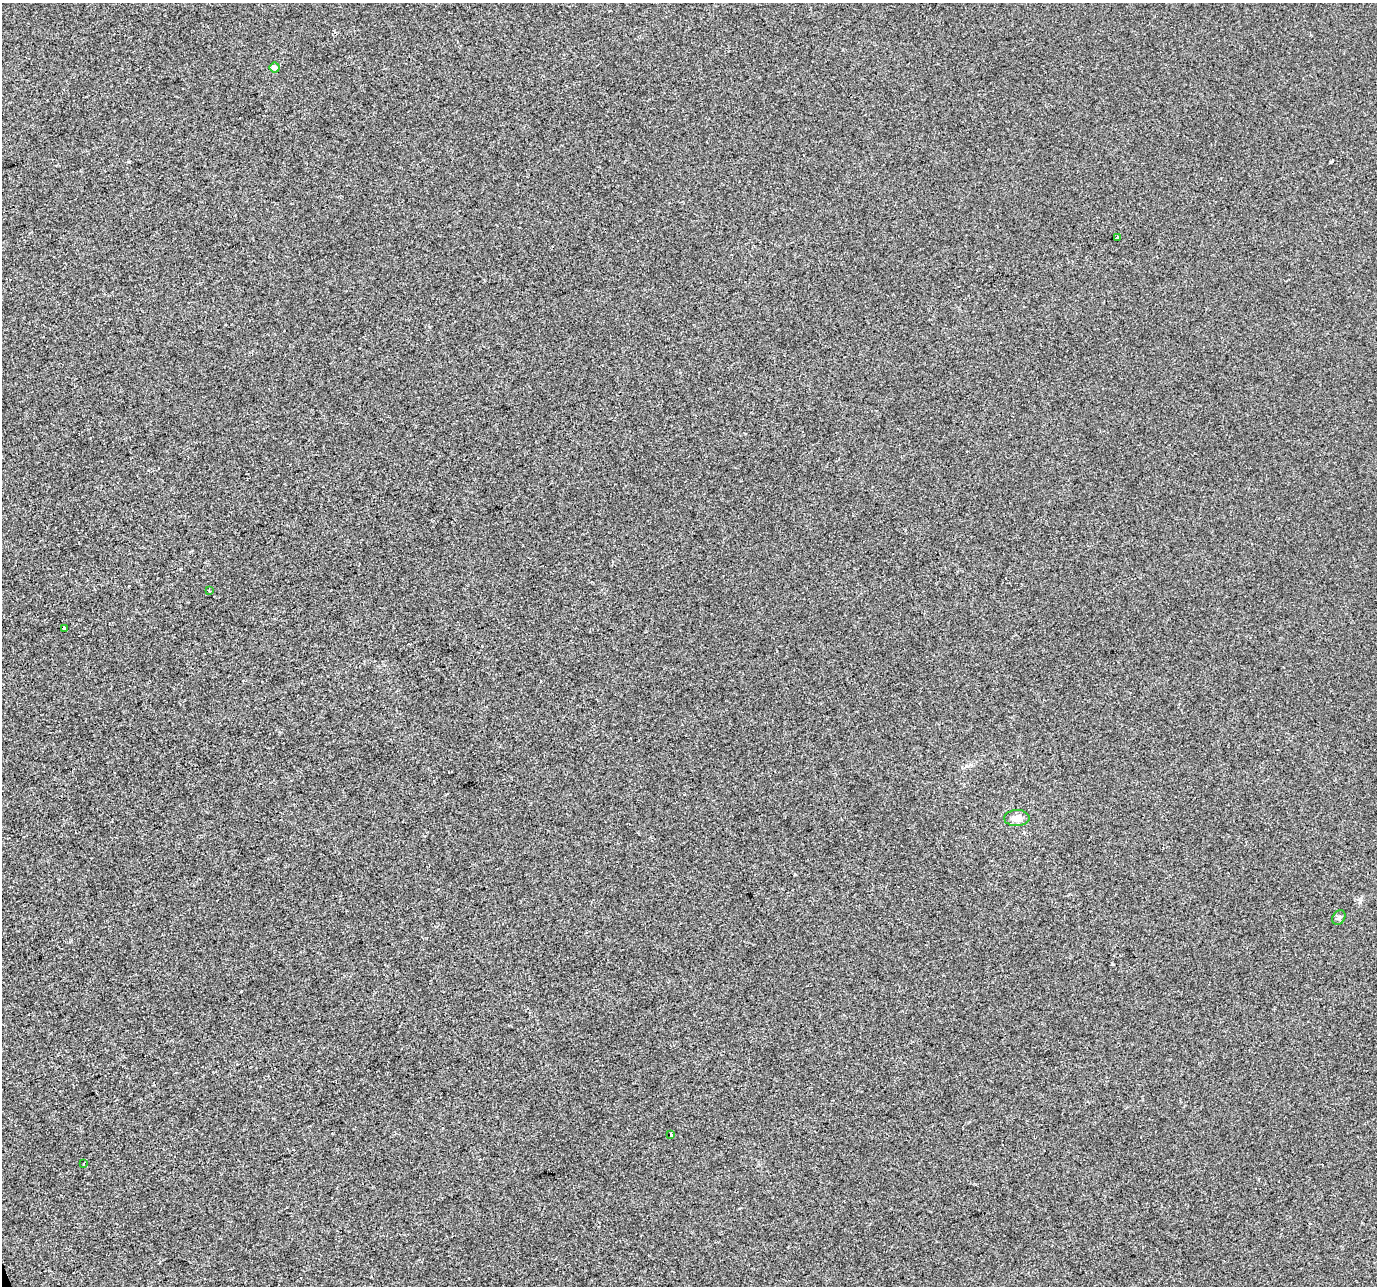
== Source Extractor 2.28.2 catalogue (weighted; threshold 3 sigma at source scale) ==
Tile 7 of 4 x 4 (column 3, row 2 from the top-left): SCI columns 2753-4127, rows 2700-3983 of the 5503 x 5342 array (HDU 1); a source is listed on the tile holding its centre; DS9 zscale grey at full resolution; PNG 1379 x 1288 px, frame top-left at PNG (2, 3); each listed source drawn as its Kron ellipse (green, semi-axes under 4 px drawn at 4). Shown black and unused: <1% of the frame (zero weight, under 2 of 3 exposures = <1% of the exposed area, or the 3 px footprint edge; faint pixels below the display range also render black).
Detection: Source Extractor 2.28.2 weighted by HDU 2 'WHT'; one run over the whole footprint, this tile lists its part. Background -2.12e-04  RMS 0.0042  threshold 0.0189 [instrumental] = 3 sigma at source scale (4.5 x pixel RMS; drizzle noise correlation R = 1.50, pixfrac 1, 0.0396/0.0396 arcsec/px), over >= 5 px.
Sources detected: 10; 2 cosmic-ray / hot-pixel residue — neither listed nor drawn; the other 8 listed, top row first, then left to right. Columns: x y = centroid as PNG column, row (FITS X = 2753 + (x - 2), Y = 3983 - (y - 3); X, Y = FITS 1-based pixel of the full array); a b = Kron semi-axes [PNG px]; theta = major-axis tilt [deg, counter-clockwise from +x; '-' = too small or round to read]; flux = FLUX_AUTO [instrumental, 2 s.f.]
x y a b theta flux
275 67 5 5 - 2
1117 238 4 3 - 5
209 590 3 2 - 0.32
64 628 3 3 - 1.2
1017 818 12 8 2 2.9
1339 917 8 6 57 0.89
671 1134 3 3 - 2.5
84 1164 3 2 - 0.38